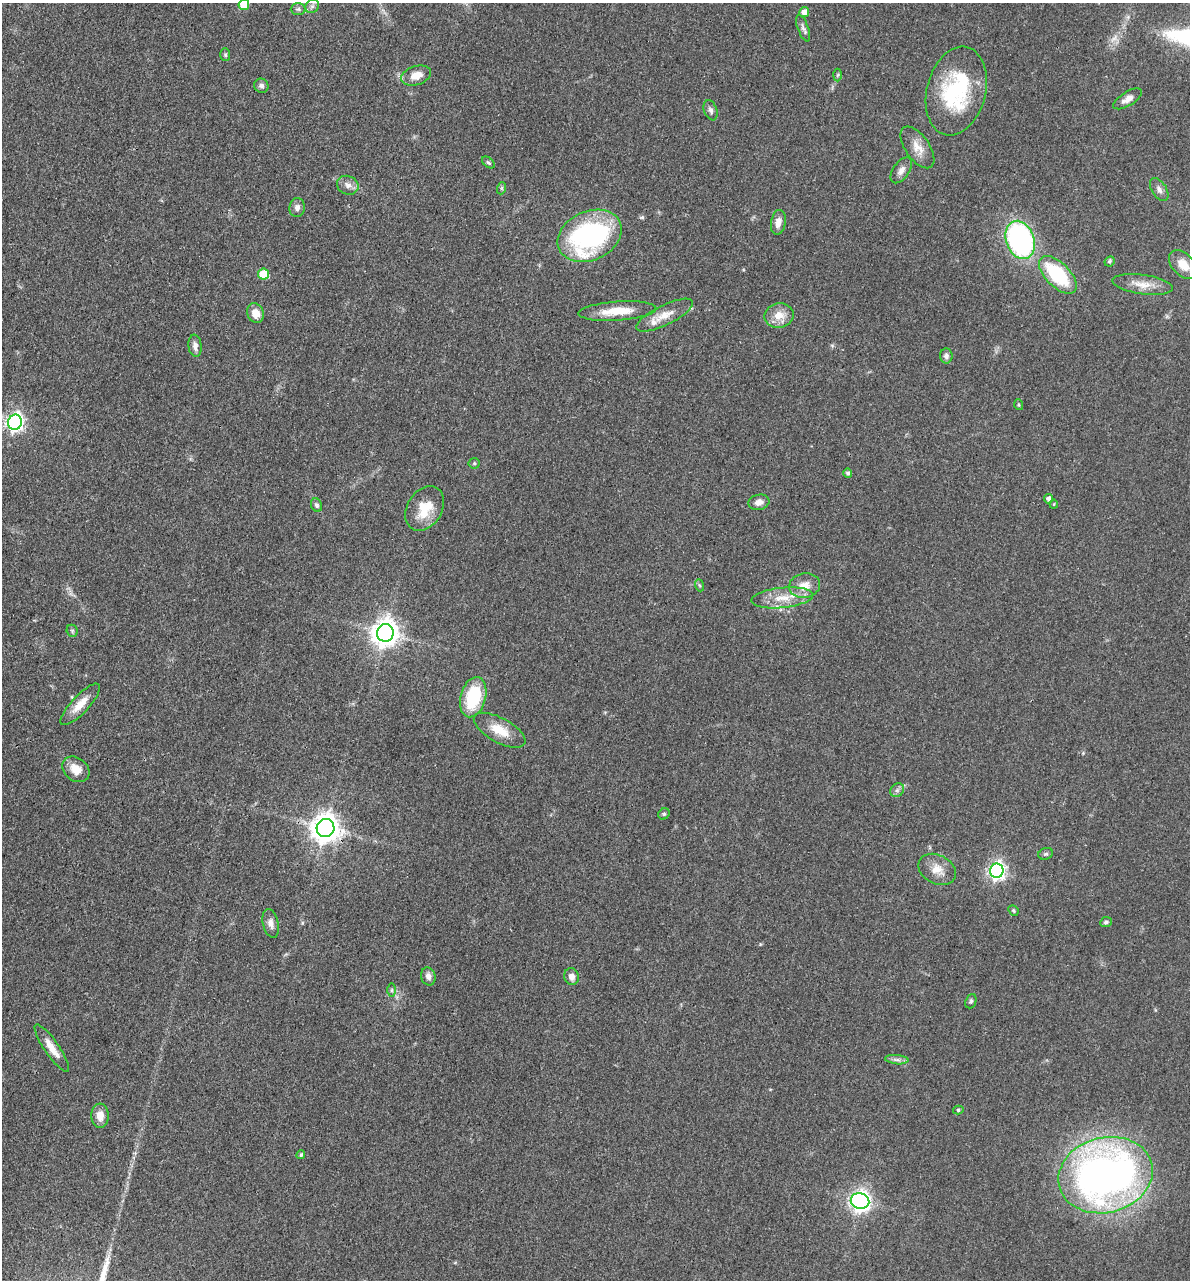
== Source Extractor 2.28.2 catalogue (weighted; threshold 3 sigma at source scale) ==
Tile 11 of 4 x 4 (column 3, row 3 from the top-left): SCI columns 2697-3884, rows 1349-2626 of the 5276 x 5252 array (HDU 1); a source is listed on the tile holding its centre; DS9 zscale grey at full resolution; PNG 1192 x 1282 px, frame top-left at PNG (2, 3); each listed source drawn as its Kron ellipse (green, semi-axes under 4 px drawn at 4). Shown black and unused: <1% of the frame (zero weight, under 3 of 4 exposures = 6% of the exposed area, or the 3 px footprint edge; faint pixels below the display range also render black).
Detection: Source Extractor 2.28.2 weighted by HDU 2 'WHT'; one run over the whole footprint, this tile lists its part. Background 0.0401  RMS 0.0049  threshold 0.0219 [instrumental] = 3 sigma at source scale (4.5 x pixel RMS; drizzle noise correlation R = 1.50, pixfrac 1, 0.05/0.05 arcsec/px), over >= 5 px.
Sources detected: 73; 2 inside a brighter listed object's ellipse — not listed separately; the other 71 listed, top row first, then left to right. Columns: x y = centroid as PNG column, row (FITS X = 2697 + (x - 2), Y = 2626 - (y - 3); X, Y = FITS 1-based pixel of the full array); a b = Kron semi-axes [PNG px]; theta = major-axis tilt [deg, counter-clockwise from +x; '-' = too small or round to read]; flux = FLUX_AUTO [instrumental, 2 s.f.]
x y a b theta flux
244 5 5 5 - 13
312 6 7 6 - 1.5
298 9 7 6 - 1
804 12 5 5 - 3.7
803 28 14 5 -70 1.8
225 55 6 5 - 0.76
838 75 6 4 88 0.68
416 76 15 9 18 5.8
261 86 7 7 - 1.7
956 91 45 29 76 45
1128 99 16 7 32 3.2
711 110 10 6 -69 1.6
917 147 24 12 -55 6.4
488 162 7 4 -40 0.78
901 170 14 8 55 2.8
348 185 11 9 -24 2.8
502 188 6 4 71 0.71
1159 190 12 7 -58 2.3
297 208 9 7 81 2.3
778 222 12 7 80 4
590 236 33 24 25 90
1020 240 20 14 -69 110
1110 261 5 4 - 0.8
1183 264 17 11 -47 7.4
264 274 5 5 - 18
1058 275 23 12 -45 37
1143 284 30 9 -8 6.9
617 311 39 9 4 11
255 313 10 8 -68 4.9
665 315 31 10 26 7.2
779 316 14 12 11 6.4
195 346 11 6 -84 2.6
946 356 7 6 - 1.7
1019 405 5 3 - 0.5
15 422 8 7 - 170
474 463 5 5 - 0.69
848 473 4 4 - 1.2
1048 499 5 4 - 1.5
759 502 10 7 11 3
1054 504 4 4 - 0.49
317 505 7 5 -66 1.4
425 508 24 17 58 13
699 585 6 4 -70 0.64
805 585 16 12 10 6.4
782 598 31 10 6 9.8
72 631 6 5 - 0.8
385 633 9 8 - 560
473 697 20 12 75 27
80 704 27 8 47 7.2
500 730 29 12 -29 9.4
76 769 14 11 -39 6.2
897 790 7 6 - 1.4
664 814 6 5 - 0.84
325 828 9 8 - 650
1046 854 7 5 19 0.88
937 869 20 14 -28 6.8
997 871 7 6 - 180
1013 910 5 5 - 0.63
1106 922 6 5 - 1
271 923 15 7 -77 2.8
428 976 9 7 -71 2.2
572 976 8 7 - 3
391 990 6 4 89 0.84
971 1001 7 5 70 0.85
52 1048 28 7 -55 6.4
897 1060 12 4 -5 1.7
958 1110 5 4 - 0.82
100 1116 12 8 -85 5.4
301 1155 4 4 - 0.74
1105 1175 47 37 14 280
860 1201 9 8 - 270
Overlapping masked pixels (flux is a lower limit): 1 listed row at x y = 325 828
Isophote crosses this tile's border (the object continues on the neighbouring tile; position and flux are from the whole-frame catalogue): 1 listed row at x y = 244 5